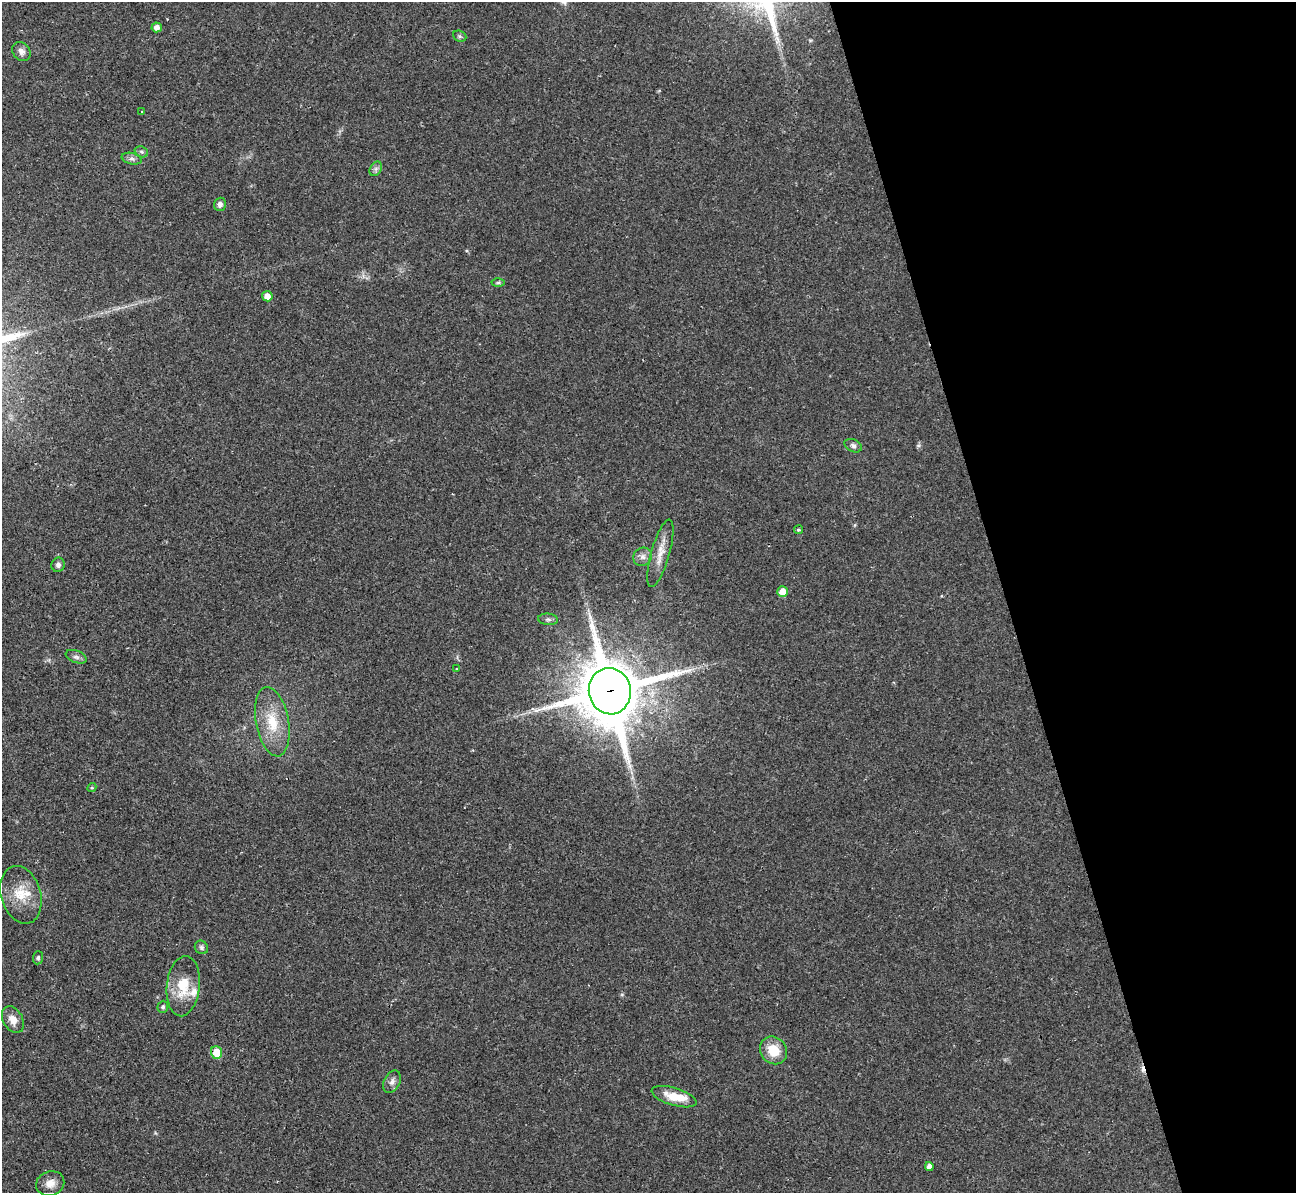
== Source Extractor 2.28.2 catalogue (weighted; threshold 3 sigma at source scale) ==
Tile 12 of 4 x 4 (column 4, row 3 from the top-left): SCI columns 3894-5187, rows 1497-2687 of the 5239 x 5221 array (HDU 1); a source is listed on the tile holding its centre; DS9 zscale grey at full resolution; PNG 1298 x 1195 px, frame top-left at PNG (2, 2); each listed source drawn as its Kron ellipse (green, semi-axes under 4 px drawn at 4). Shown black and unused: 22% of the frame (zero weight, under 2 of 3 exposures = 3% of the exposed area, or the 3 px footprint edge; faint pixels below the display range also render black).
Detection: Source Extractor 2.28.2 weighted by HDU 2 'WHT'; one run over the whole footprint, this tile lists its part. Background 0.0272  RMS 0.0041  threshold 0.0185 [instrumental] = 3 sigma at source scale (4.5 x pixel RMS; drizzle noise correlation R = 1.50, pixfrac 1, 0.05/0.05 arcsec/px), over >= 5 px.
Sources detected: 38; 1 inside a brighter object's white glare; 1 cosmic-ray / hot-pixel residue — neither listed nor drawn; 2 inside a brighter listed object's ellipse — not listed separately; the other 34 listed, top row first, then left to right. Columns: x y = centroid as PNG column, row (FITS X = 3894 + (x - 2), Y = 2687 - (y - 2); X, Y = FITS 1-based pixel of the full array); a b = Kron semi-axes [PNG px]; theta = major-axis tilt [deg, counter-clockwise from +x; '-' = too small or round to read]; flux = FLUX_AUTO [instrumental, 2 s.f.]
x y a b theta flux
157 27 5 5 - 2.3
460 36 7 5 -22 0.76
21 51 10 8 -52 2.2
142 112 3 3 - 0.6
141 152 7 5 -21 0.79
132 159 10 5 -13 1.3
376 169 8 5 60 1.2
220 204 7 6 - 1.4
498 283 6 4 1 0.61
267 296 5 5 - 3
853 446 9 6 -26 1.2
798 530 4 4 - 0.58
660 553 35 9 74 5.7
643 557 10 8 43 2.1
58 565 7 6 - 1.3
783 592 5 5 - 4.9
548 619 10 5 -5 1.1
76 657 11 6 -19 1.4
456 669 3 3 - 0.41
610 691 23 21 -78 2800
272 722 35 16 -80 13
92 788 5 4 - 0.53
21 895 29 20 -74 11
201 947 7 6 - 1
38 958 6 5 - 0.76
183 986 30 16 84 12
163 1007 6 5 - 0.76
13 1020 14 9 -60 4
774 1050 14 13 - 8.4
217 1052 6 5 - 8.2
392 1082 12 8 62 1.9
674 1097 23 8 -16 8.6
929 1167 4 4 - 1.7
50 1183 14 12 20 3.6
Overlapping masked pixels (flux is a lower limit): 2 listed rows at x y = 610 691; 217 1052